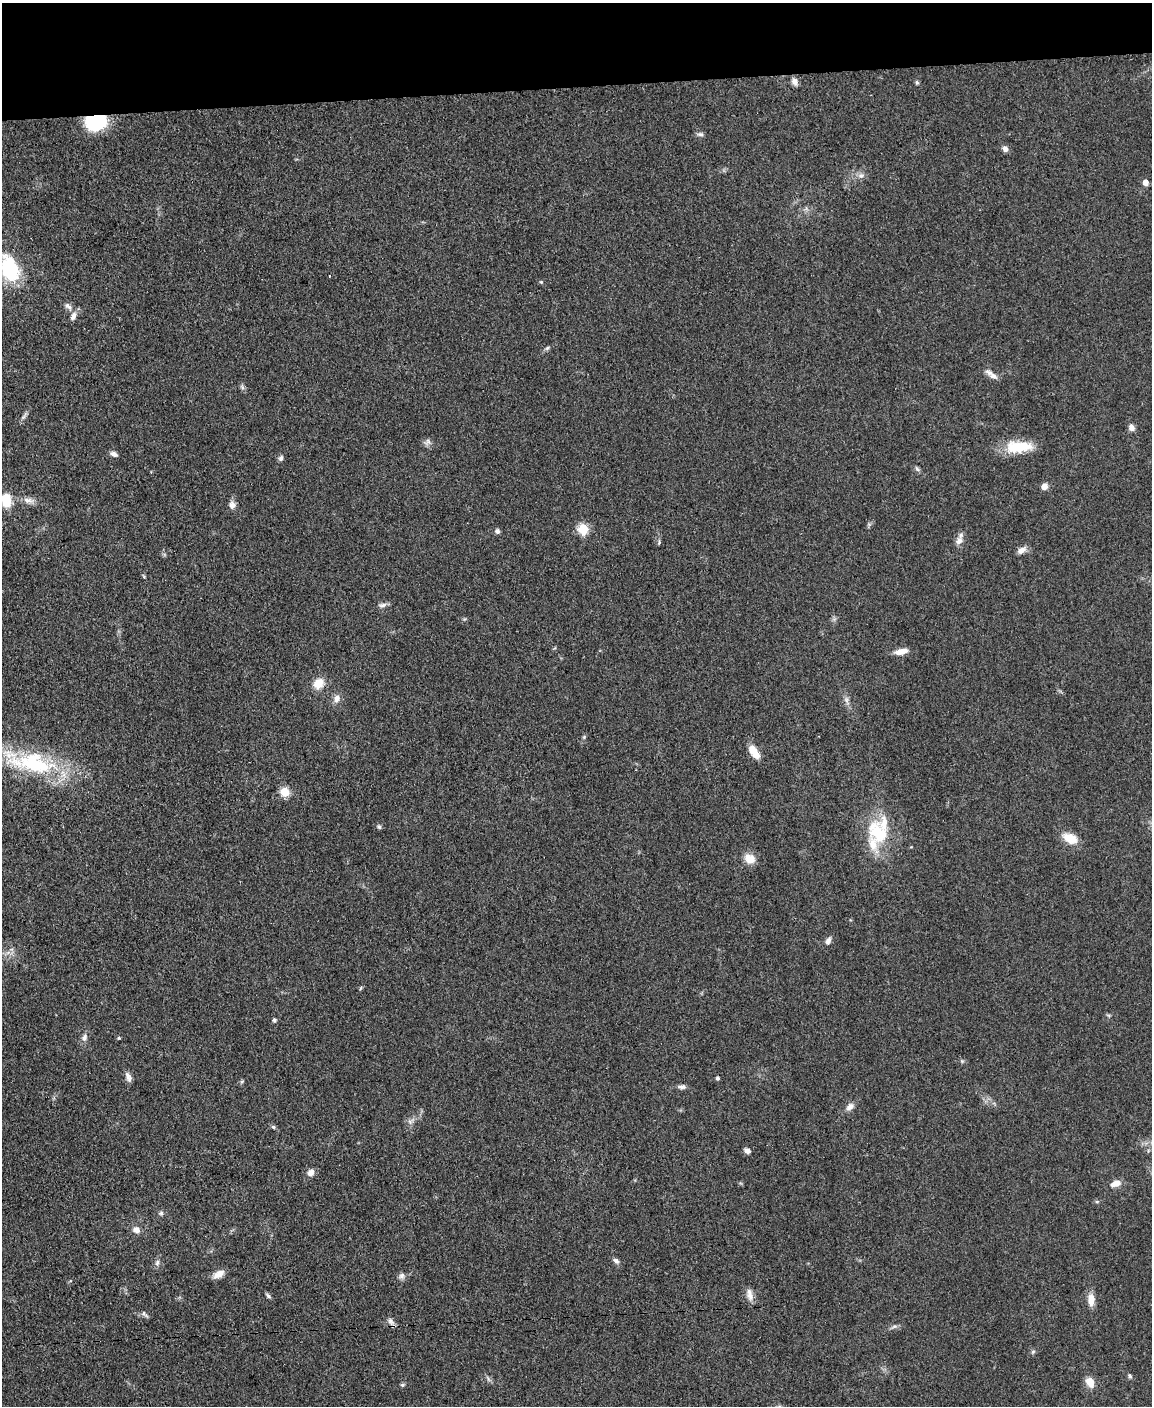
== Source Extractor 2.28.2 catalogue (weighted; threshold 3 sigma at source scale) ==
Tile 3 of 4 x 3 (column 3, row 1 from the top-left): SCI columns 2305-3454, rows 3054-4457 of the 4611 x 4593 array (HDU 1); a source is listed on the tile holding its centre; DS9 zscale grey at full resolution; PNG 1154 x 1408 px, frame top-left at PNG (2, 3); no overlay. Shown black and unused: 6% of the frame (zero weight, under 3 of 5 exposures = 1% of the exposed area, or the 3 px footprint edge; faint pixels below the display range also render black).
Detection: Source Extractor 2.28.2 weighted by HDU 2 'WHT'; one run over the whole footprint, this tile lists its part. Background 0.0653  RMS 0.0062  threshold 0.0278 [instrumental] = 3 sigma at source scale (4.5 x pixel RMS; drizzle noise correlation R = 1.50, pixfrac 1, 0.05/0.05 arcsec/px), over >= 5 px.
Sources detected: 76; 3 inside a brighter listed object's ellipse — not listed separately; the other 73 listed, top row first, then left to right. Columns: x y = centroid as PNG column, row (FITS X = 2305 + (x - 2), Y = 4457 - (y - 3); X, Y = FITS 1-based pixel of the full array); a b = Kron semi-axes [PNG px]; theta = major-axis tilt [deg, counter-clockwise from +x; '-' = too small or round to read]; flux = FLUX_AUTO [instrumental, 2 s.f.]
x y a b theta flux
795 82 10 6 -63 2.9
917 82 5 4 - 0.96
96 122 22 16 14 36
700 134 8 5 -2 1.7
1005 149 7 6 - 2.5
861 176 8 6 25 2.2
1145 182 5 5 - 4.2
10 269 35 21 -70 36
329 276 3 2 - 0.67
541 282 6 3 -45 0.69
68 306 12 6 -35 2.7
73 316 11 7 66 3.1
547 348 7 4 45 1.1
989 372 14 7 -29 3
1131 427 9 7 -63 2.7
428 441 9 7 55 2.1
1019 447 33 14 4 19
114 454 8 6 -25 2.2
281 458 7 6 - 1.6
917 469 9 4 -54 1.2
1044 486 7 6 - 4
6 500 12 9 -80 17
28 500 15 7 -8 4
232 505 10 8 -88 3.1
583 529 6 5 - 36
497 531 6 6 - 1.6
959 541 11 8 62 3.8
1021 550 12 7 36 3.5
144 577 6 3 -20 0.63
382 605 11 5 15 2.1
901 651 16 7 12 5.2
318 683 6 6 - 17
337 698 11 8 66 3.3
846 700 7 5 -90 1.7
584 737 5 4 - 0.79
754 752 16 7 -57 9.1
34 763 64 26 -19 64
285 792 5 5 - 24
379 827 6 5 - 1.2
878 832 35 26 -59 31
1070 838 17 10 -26 10
750 859 14 12 -26 6.6
828 941 9 6 67 2.6
361 988 6 3 69 0.73
274 1020 5 5 - 0.94
84 1037 10 7 77 2.7
119 1038 4 4 - 0.63
128 1077 13 7 -67 2.8
717 1078 4 4 - 1.4
242 1081 6 4 20 0.8
682 1087 10 6 2 2.1
850 1107 11 7 41 3.3
410 1122 9 6 38 2.3
273 1127 6 5 - 1
747 1151 7 5 -33 2.6
311 1173 9 7 43 3.4
1116 1183 14 7 18 5
161 1213 7 6 - 1.3
136 1230 8 7 - 3.6
616 1261 8 6 -46 2
157 1263 8 5 79 1.9
218 1274 14 7 31 4.9
402 1276 9 7 70 2.2
750 1295 17 7 -76 4.2
268 1296 8 4 -46 1.3
1091 1300 16 8 -88 5.9
144 1314 10 5 -43 1.6
391 1321 12 5 -61 2.2
894 1327 7 4 20 1.3
1033 1352 6 5 - 1
1130 1376 6 5 - 1
1090 1382 13 9 -59 6
402 1385 6 5 - 0.9
Overlapping masked pixels (flux is a lower limit): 1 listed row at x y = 96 122
Isophote crosses this tile's border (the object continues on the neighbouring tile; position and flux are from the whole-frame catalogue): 2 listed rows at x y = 10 269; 6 500